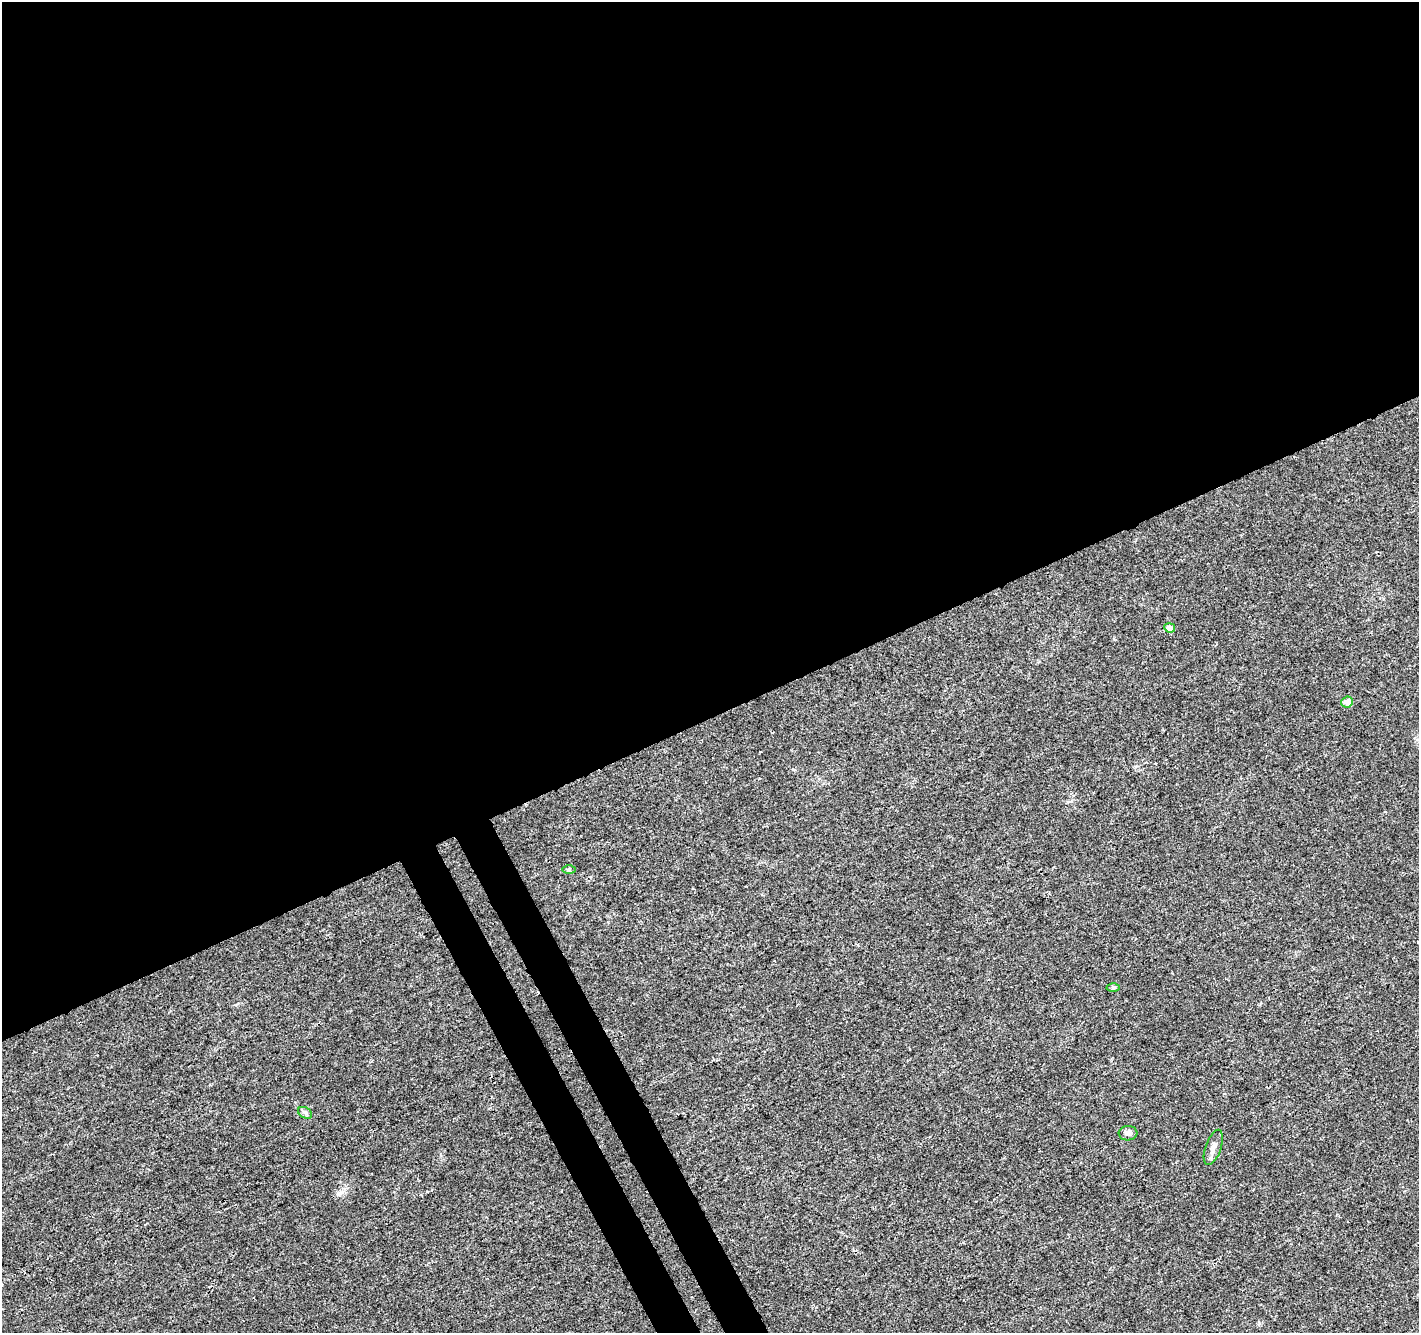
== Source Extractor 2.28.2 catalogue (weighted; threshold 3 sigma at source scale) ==
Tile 2 of 4 x 4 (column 2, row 1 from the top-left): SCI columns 1471-2887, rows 4115-5445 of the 5779 x 5626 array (HDU 1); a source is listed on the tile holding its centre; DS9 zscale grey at full resolution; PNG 1421 x 1335 px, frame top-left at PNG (2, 2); each listed source drawn as its Kron ellipse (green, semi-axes under 4 px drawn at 4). Shown black and unused: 56% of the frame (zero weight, under 3 of 4 exposures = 5% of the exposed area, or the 3 px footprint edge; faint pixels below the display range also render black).
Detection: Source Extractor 2.28.2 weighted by HDU 2 'WHT'; one run over the whole footprint, this tile lists its part. Background 0.00687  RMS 0.0026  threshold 0.0118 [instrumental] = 3 sigma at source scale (4.5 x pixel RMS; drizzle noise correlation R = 1.50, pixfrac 1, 0.0396/0.0396 arcsec/px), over >= 5 px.
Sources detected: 7; all 7 listed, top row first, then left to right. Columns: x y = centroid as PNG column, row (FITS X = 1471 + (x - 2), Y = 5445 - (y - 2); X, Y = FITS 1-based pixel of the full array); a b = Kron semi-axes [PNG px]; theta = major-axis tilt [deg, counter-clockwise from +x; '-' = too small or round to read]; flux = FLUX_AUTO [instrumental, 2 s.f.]
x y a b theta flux
1170 628 5 4 - 1.7
1347 702 6 5 - 2.1
569 869 6 4 1 0.39
1113 988 6 4 0 0.4
305 1113 7 5 -31 0.63
1128 1133 9 7 4 0.95
1213 1147 18 8 70 1.6